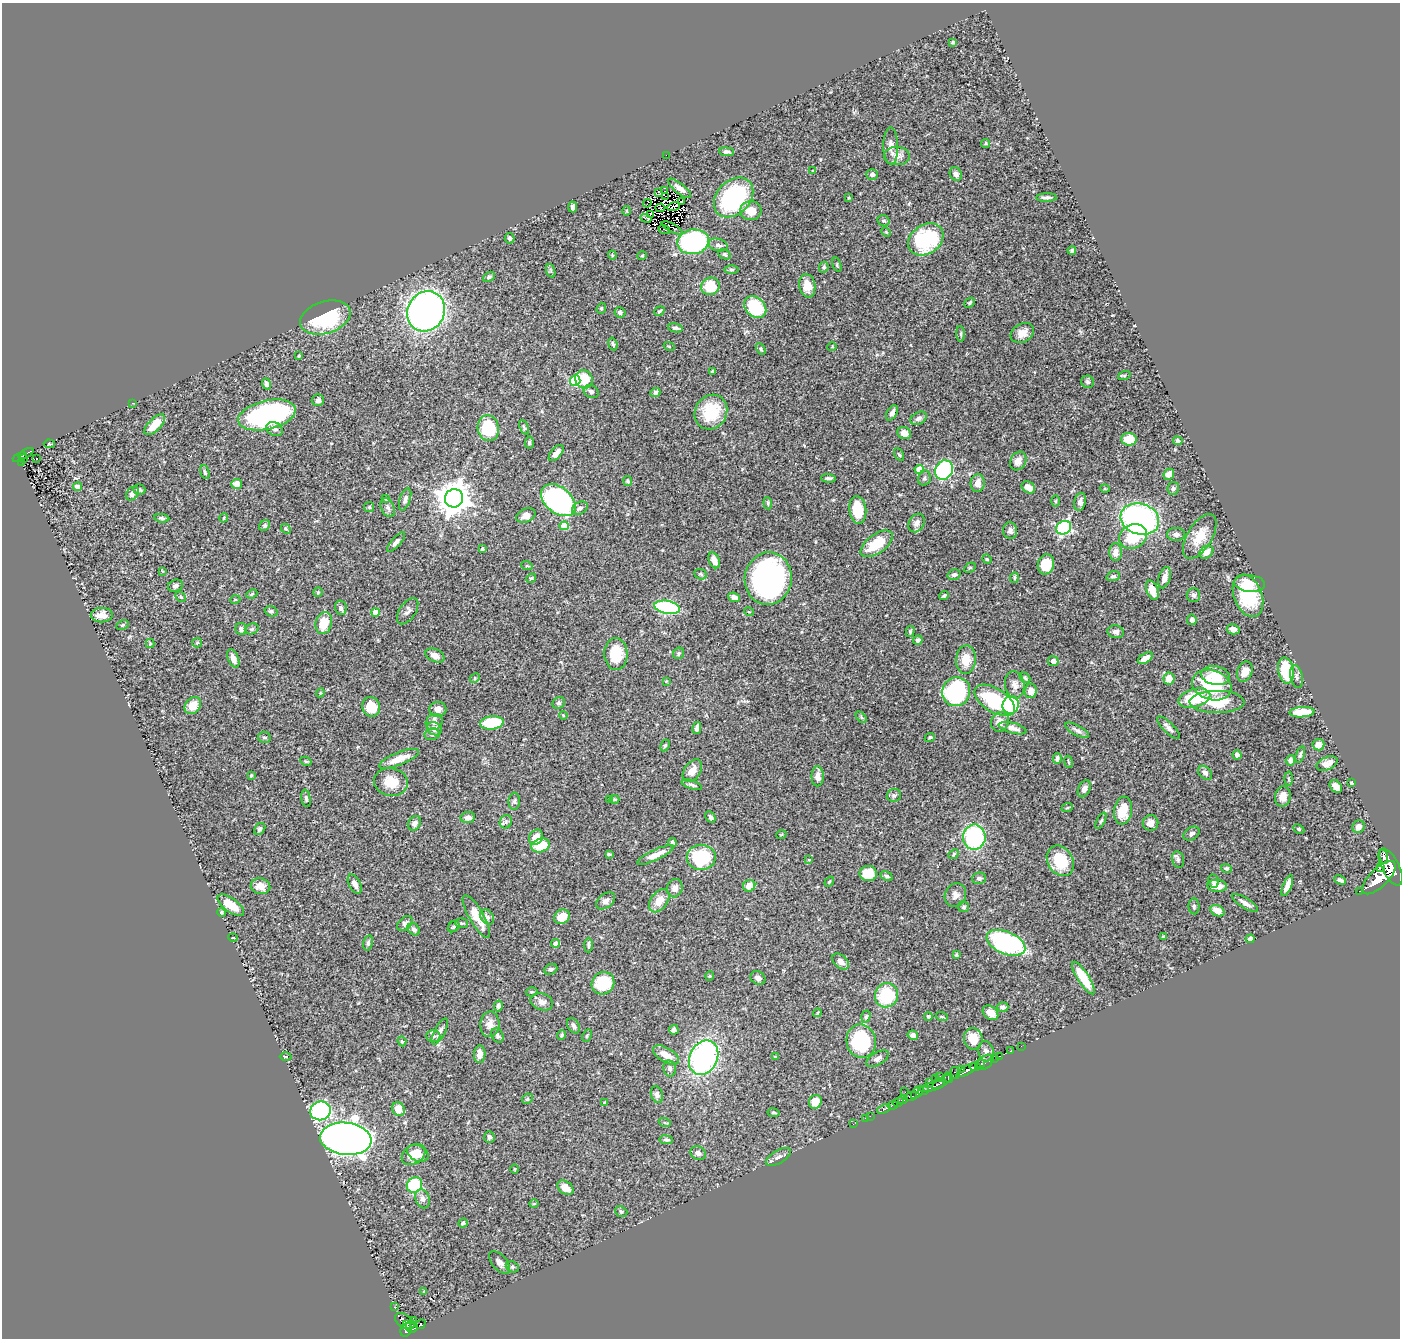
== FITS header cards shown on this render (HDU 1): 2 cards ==
NAXIS1  =                 1398
NAXIS2  =                 1336

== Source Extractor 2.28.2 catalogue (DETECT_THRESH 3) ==
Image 1398 x 1336 px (HDU 1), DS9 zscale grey, 1 PNG px = 1 image px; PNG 1402 x 1340 px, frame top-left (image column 1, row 1336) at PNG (2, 3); each listed source drawn as its Kron ellipse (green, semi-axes under 4 px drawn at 4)
Background 0.456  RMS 0.021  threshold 0.0637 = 3 sigma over >= 5 px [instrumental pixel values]
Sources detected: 409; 4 with non-positive FLUX_AUTO (blend fragments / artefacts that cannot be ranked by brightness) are neither listed nor drawn; the other 405 listed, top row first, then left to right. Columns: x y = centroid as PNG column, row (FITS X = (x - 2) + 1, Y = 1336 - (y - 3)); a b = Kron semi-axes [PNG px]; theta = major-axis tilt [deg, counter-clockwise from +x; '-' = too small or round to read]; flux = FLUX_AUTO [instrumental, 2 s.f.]
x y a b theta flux
953 42 4 3 - 2.2
986 143 4 4 - 1.9
891 146 18 7 -89 11
726 152 7 4 -6 3.7
666 155 2 2 - 31
897 156 13 9 -1 12
813 171 4 4 - 1.3
872 174 5 5 - 4.1
956 174 7 6 - 5
680 188 14 5 -39 8.4
665 191 4 2 - 0.65
658 192 3 3 - 590
665 197 3 2 - 0.79
734 197 22 16 46 160
1046 197 10 3 2 4.4
849 198 3 3 - 1.9
682 201 3 3 - 0.81
647 203 4 2 - 0.29
674 206 6 2 16 0.75
573 207 5 4 - 5.2
660 208 5 3 - 1.9
627 211 5 3 - 1.4
751 211 10 9 - 18
650 214 3 2 - 1.9
646 218 6 3 -23 13
884 221 6 5 - 2.9
672 228 12 2 -27 0.38
664 229 6 2 -21 10
886 232 5 4 - 1.5
510 238 5 5 - 2.6
926 239 19 14 34 130
693 242 16 12 10 240
718 245 9 6 -15 5.4
1072 251 4 3 - 2.8
724 254 7 4 -28 2.8
612 255 4 4 - 1.5
642 256 5 3 - 1.2
837 265 7 4 -73 1.9
824 267 5 4 - 2.5
732 270 7 3 0 2.4
551 271 7 4 -71 2.6
489 277 6 4 27 2.9
710 286 9 8 - 46
807 286 11 8 -80 16
970 303 6 4 42 2.1
755 307 12 9 -45 78
601 308 6 4 70 2.1
426 311 21 18 62 690
659 311 5 3 - 1.9
620 312 5 5 - 3.4
325 318 26 16 18 100
675 328 7 4 -8 4.6
1022 333 12 9 30 13
961 334 8 3 -86 2.1
613 344 7 4 -74 2.6
669 346 5 3 - 1.3
832 347 5 3 - 1.1
761 349 6 4 -61 2.3
299 356 4 3 - 1.5
712 371 3 3 - 2.7
1124 376 6 4 19 1.3
584 379 9 8 - 41
575 381 5 5 - 97
1087 382 6 6 - 3
266 384 5 4 - 3.9
591 392 8 6 -29 4.5
655 393 5 4 - 4
318 400 6 6 - 4.1
132 403 2 2 - 6.9
711 412 18 15 59 55
892 413 8 5 60 5.8
267 415 29 14 13 250
919 418 9 6 30 4.3
155 425 13 6 45 26
524 427 7 4 -65 2.1
488 428 13 10 -79 71
275 429 8 6 -24 5
904 433 7 6 - 8.4
1129 439 8 6 -4 25
1178 441 5 4 - 3.3
529 442 6 4 87 2.2
49 444 6 2 -5 1.2
26 453 8 3 29 47
556 453 10 5 50 8.1
899 455 7 4 -62 2.2
20 457 7 3 22 74
24 459 4 2 - 13
37 459 3 2 - 1.1
1018 461 10 7 59 11
21 462 3 3 - 5.5
919 469 4 4 - 20
944 470 10 8 55 180
205 472 7 4 -71 2.3
1169 474 6 5 - 8
828 478 7 4 -3 3.2
924 478 8 6 73 3.9
628 481 5 4 - 2.3
978 483 9 7 86 11
237 484 5 5 - 11
77 487 4 4 - 9.6
1028 487 7 5 -36 14
1173 488 6 5 - 3.2
1105 489 5 3 - 1.1
139 490 6 5 - 2.6
132 493 7 5 53 7.5
454 498 9 9 - 2700
386 499 4 3 - 1.8
405 499 12 5 72 5.8
558 500 19 13 -40 320
1056 501 6 4 90 1.5
1080 502 9 5 78 5.1
768 503 6 4 -83 2
369 507 5 5 - 2.2
388 508 10 6 -64 4.7
580 508 8 6 31 5.2
858 510 14 8 -83 42
526 516 10 6 26 8.8
162 518 7 4 -7 2.9
224 518 4 3 - 1.5
1140 519 20 15 -17 350
917 523 10 7 58 7.3
265 526 6 5 - 2.6
564 526 4 4 - 36
1064 528 8 6 30 260
286 529 5 4 - 1.9
1010 531 8 7 - 5.5
1176 534 9 6 -1 5.6
1133 536 14 12 27 56
1200 536 25 12 59 29
396 542 12 4 48 5.7
876 544 18 9 36 44
482 549 3 3 - 2.8
1115 552 9 6 88 9.3
1206 552 7 6 - 11
987 559 5 4 - 1.4
714 560 8 5 -66 13
1046 564 10 8 74 36
527 566 6 3 -18 1.3
970 568 6 4 29 2
162 571 4 2 - 1
701 574 7 5 -23 2.4
954 575 6 5 - 3.7
1113 576 7 4 16 3.3
531 578 5 4 - 1.6
768 578 26 23 81 360
1014 578 5 3 - 2
1164 578 11 5 73 8.6
1250 583 15 8 -7 17
175 586 7 6 - 5
1152 590 10 6 -70 19
318 592 5 4 - 1.8
252 594 6 4 23 1.8
1193 595 7 6 - 4.1
944 596 5 3 - 1.9
1248 596 22 14 -69 78
181 597 6 4 -45 2.1
734 597 6 4 -22 7.8
235 600 5 3 - 1.1
667 607 13 6 -11 200
341 608 7 6 - 4.2
271 611 7 5 -18 2.9
408 611 15 8 56 6.5
375 612 4 4 - 19
749 612 5 3 - 1.1
102 615 11 7 1 12
1192 620 5 5 - 5.6
324 623 11 8 75 28
122 625 6 4 27 2.3
241 629 6 5 - 5.1
252 629 7 5 20 2.5
1233 629 6 5 - 7.2
910 632 6 4 75 2.1
1116 632 8 6 -13 5.6
918 640 5 4 - 4.3
197 643 5 4 - 1.8
150 644 4 4 - 1.4
679 653 6 5 - 2.6
616 654 16 11 -87 45
435 655 10 6 -27 7.3
233 658 9 5 -68 11
1145 658 8 4 31 11
966 660 14 10 86 25
1053 661 5 5 - 7.7
1286 671 13 7 -78 59
1245 672 10 7 68 13
1215 676 14 9 -11 25
1297 677 11 6 -78 4.6
475 678 5 4 - 1.7
1025 678 6 4 -44 2.4
1169 678 6 5 - 19
666 681 4 3 - 1.2
1015 685 14 9 -82 9.9
1212 685 20 15 -18 98
1031 691 7 6 - 12
956 692 15 14 - 190
320 693 4 3 - 1.2
1194 698 16 9 17 58
995 700 23 12 -32 110
1217 702 27 11 0 61
559 703 6 5 - 2.6
1011 705 9 8 - 110
193 706 9 7 53 19
371 707 10 8 -69 28
438 709 8 7 - 9.7
1302 712 13 5 4 36
563 715 4 3 - 1.3
861 717 6 4 -46 1.9
434 722 9 7 37 7.8
1000 722 10 9 - 11
492 723 12 6 5 60
697 728 6 4 77 4.3
1013 728 14 5 -15 9.7
1169 728 15 5 -45 6.6
434 729 8 6 -34 8.6
1077 730 13 5 -29 5.1
432 734 7 6 - 3.4
264 737 6 5 - 2.8
930 737 5 4 - 2.1
665 745 6 4 62 2.2
1318 745 6 5 - 14
1300 754 8 3 71 2.7
1237 755 4 4 - 5.1
1057 758 5 4 - 3.9
399 759 21 6 22 19
1290 760 5 4 - 6.3
306 761 6 4 -28 1.9
1068 762 6 3 -80 1.5
1327 764 11 6 23 15
692 771 12 8 56 15
1205 773 8 5 -42 4.5
251 775 4 3 - 1.6
818 776 10 6 90 8.2
1288 779 7 3 -89 2
391 782 17 14 -10 29
1352 783 3 3 - 2.8
692 785 11 4 -19 3.6
1336 786 7 5 -49 8.9
1084 789 9 5 64 8.2
894 795 7 6 - 3.2
1283 796 10 7 78 12
306 798 9 4 -80 3.1
614 799 5 3 - 2
610 800 4 3 - 2.5
514 801 8 6 86 3.4
1067 808 6 3 19 1.4
1123 811 14 9 82 36
468 817 7 5 9 7.6
710 817 6 4 -63 2.8
1101 821 9 4 63 2.3
506 822 7 6 - 3.6
414 823 8 6 51 5.2
1151 823 8 7 - 8.1
1359 827 6 6 - 9.2
260 829 7 5 54 3.9
1299 829 6 4 -28 1.7
1192 834 9 6 32 4.6
781 835 5 3 - 1.2
536 837 8 6 55 13
974 837 12 11 - 160
672 842 4 4 - 2.3
541 845 9 6 17 41
609 854 4 3 - 2.2
954 854 5 4 - 1.9
655 855 20 5 25 16
701 857 14 12 2 98
1384 857 7 3 -78 160
809 860 3 2 - 1.1
1178 860 8 5 -77 4.4
1060 861 16 12 -59 49
1380 867 4 3 - 86
1391 867 20 8 -63 1800
1226 868 5 4 - 2.6
868 873 8 7 - 34
887 876 6 4 -27 2.9
979 878 7 6 - 3.6
1379 878 22 9 45 2100
1340 880 6 3 -25 3.9
1213 881 7 5 -79 3.3
829 882 5 3 - 1.6
355 884 10 5 -63 7.4
1287 885 11 4 69 9.2
260 886 10 8 -14 15
749 886 6 5 - 17
1217 886 10 6 -5 12
675 888 9 7 74 8.4
1360 891 3 2 - 25
955 895 12 10 62 8.6
606 901 11 7 37 6.9
659 901 13 8 53 19
1245 903 15 5 -32 7.6
231 905 16 7 -36 28
1194 906 8 5 -87 3.5
964 907 5 5 - 2.9
1217 911 7 5 -29 13
222 912 4 4 - 1.9
476 916 24 7 -60 24
487 917 8 6 -52 4.4
562 917 8 7 - 19
405 923 9 6 43 5.6
461 923 6 5 - 2.2
454 927 6 5 - 2.6
414 929 7 5 -43 4.4
1163 937 4 3 - 2
233 938 5 3 - 1
1250 939 5 4 - 4.1
368 943 8 4 78 3.6
556 943 4 4 - 7
1006 943 20 11 -23 190
588 945 7 3 88 3
956 955 3 3 - 1.8
841 961 10 6 -42 8.2
551 969 7 5 24 3.6
710 976 5 4 - 1.5
758 978 8 6 -37 7.4
1083 978 19 6 -58 42
603 983 12 11 - 60
532 992 6 4 17 1.8
886 995 12 11 - 74
542 1002 11 8 -18 7.5
498 1006 5 4 - 4
1003 1007 5 5 - 4
817 1013 4 3 - 1.4
990 1013 8 6 -39 13
866 1016 6 4 72 2
928 1016 4 4 - 2.1
942 1017 6 3 -18 1.5
490 1024 13 9 86 11
573 1026 8 5 -59 4.4
674 1030 5 4 - 4.2
440 1031 14 5 63 6.5
562 1035 5 3 - 2.1
913 1035 5 4 - 6.7
433 1036 7 6 - 3.5
497 1036 8 5 -66 3.7
587 1036 6 4 64 2.2
973 1039 11 9 -79 25
402 1041 5 4 - 1.8
861 1041 17 14 -78 110
1021 1046 2 2 - 5.2
986 1051 10 7 -76 5.3
1011 1051 3 2 - 8.9
480 1054 9 5 88 9.5
666 1055 15 7 -30 16
1000 1056 3 2 - 7.2
286 1057 6 3 0 1.4
775 1057 4 4 - 1.2
704 1058 18 14 63 310
995 1058 2 2 - 3.8
877 1059 12 6 29 5.8
984 1062 10 6 35 130
981 1064 4 3 - 63
975 1067 5 4 - 180
670 1068 8 6 -78 4.6
961 1069 2 2 - 20
967 1070 12 4 30 400
955 1073 6 3 -76 44
940 1076 2 2 - 5.6
949 1078 5 4 - 120
935 1079 3 2 - 4
929 1082 3 2 - 25
942 1082 10 4 31 140
932 1087 13 4 15 220
923 1091 6 3 19 120
905 1092 2 2 - 6.2
917 1092 8 4 45 340
657 1095 8 6 -72 5
911 1096 6 3 14 200
527 1099 6 4 44 2.1
903 1100 5 3 - 170
815 1102 7 6 - 20
898 1102 6 3 42 140
605 1103 3 3 - 2.2
893 1105 5 3 - 93
398 1109 7 6 - 19
884 1109 7 3 22 100
320 1111 10 9 - 320
774 1113 6 4 -10 2.2
870 1116 2 2 - 10
866 1118 3 2 - 6.2
665 1123 6 4 -19 1.5
853 1124 2 2 - 2.5
489 1137 6 5 - 3.4
346 1139 26 16 -6 1800
666 1140 7 4 -8 2.8
418 1153 11 8 -27 18
698 1153 8 6 -35 5.6
413 1154 13 9 33 21
778 1157 14 6 31 6.4
515 1169 4 3 - 1.1
414 1185 8 7 - 83
565 1188 9 6 -37 17
422 1199 10 7 -71 6.1
534 1204 5 3 - 1.3
621 1212 6 5 - 2.8
463 1223 5 4 - 2.4
499 1262 13 7 -48 7.5
512 1267 7 5 -20 2.7
424 1292 4 3 - 1.8
394 1307 3 2 - 2.6
413 1320 2 2 - 17
405 1321 11 6 -35 270
420 1324 5 4 - 110
406 1325 3 2 - 61
412 1327 6 5 - 130
406 1330 7 5 65 220
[4 non-positive-flux detections neither listed nor drawn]